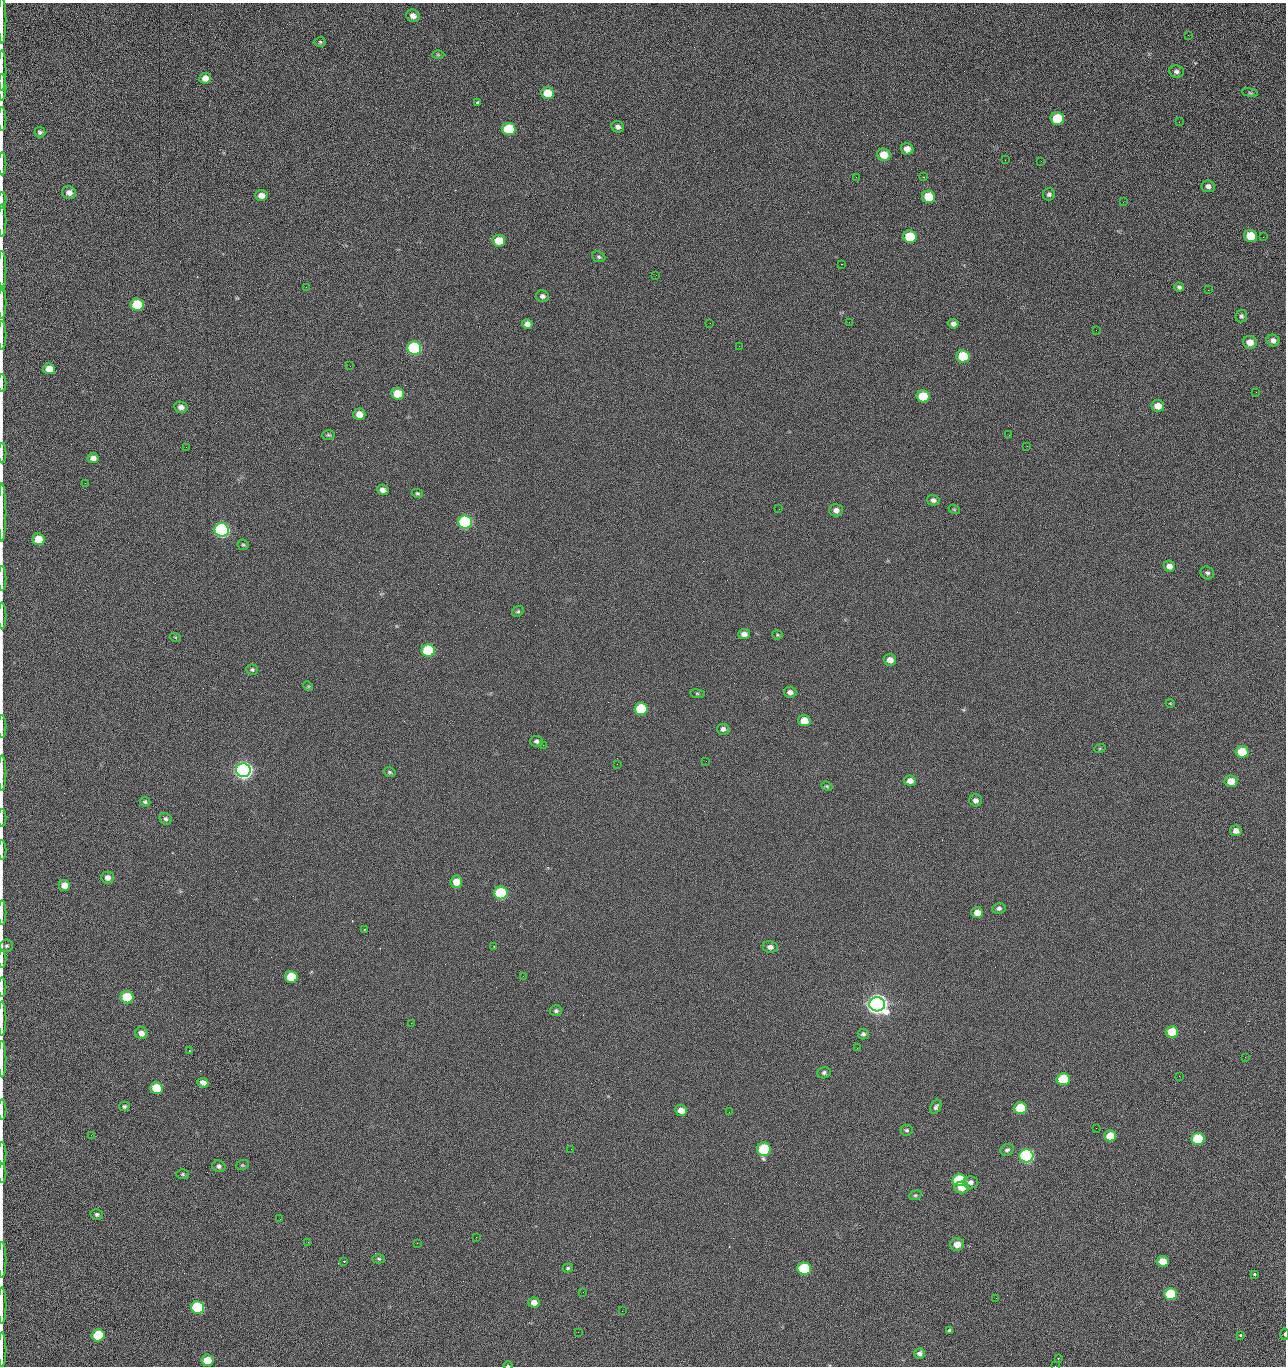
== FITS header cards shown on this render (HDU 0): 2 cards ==
NAXIS1  =                 1284 /fastest changing axis
NAXIS2  =                 1364 /next to fastest changing axis

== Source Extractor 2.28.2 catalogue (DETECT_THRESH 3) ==
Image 1284 x 1364 px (HDU 0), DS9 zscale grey, 1 PNG px = 1 image px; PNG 1288 x 1368 px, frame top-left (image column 1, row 1364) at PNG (2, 3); each listed source drawn as its Kron ellipse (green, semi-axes under 4 px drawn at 4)
Background 125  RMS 14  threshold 43.5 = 3 sigma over >= 5 px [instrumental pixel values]
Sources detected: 210; all 210 listed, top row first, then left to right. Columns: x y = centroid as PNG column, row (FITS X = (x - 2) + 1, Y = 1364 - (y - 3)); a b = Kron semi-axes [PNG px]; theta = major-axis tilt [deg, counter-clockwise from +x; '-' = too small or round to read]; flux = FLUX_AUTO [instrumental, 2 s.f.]
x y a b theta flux
413 16 7 6 - 5.1e+03
2 20 23 2 90 3.9e+03
1188 35 2 2 - 1.2e+03
320 42 6 5 - 1.5e+03
438 55 6 4 -1 1.4e+03
2 70 20 2 90 3.9e+03
1176 71 7 6 - 2.9e+03
205 78 6 5 - 8.0e+03
2 87 13 2 90 2.6e+03
548 93 6 6 - 2.2e+04
1250 93 8 4 -8 1.3e+03
478 102 4 3 - 2.2e+03
1057 118 7 6 - 4.3e+04
2 119 12 2 90 1.5e+03
1179 122 2 2 - 1.3e+03
618 127 6 5 - 3.8e+03
509 129 7 6 - 5.3e+04
40 132 5 5 - 2.2e+03
907 149 6 6 - 6.6e+03
884 155 7 6 - 1.6e+04
1005 160 2 2 - 1.3e+03
1041 161 2 2 - 1.8e+03
2 164 11 2 90 1.6e+03
856 177 2 2 - 2.4e+03
923 177 2 2 - 3.0e+04
1208 186 7 6 - 3.8e+03
69 193 7 6 - 5.5e+03
1049 194 6 6 - 2.6e+03
261 195 6 5 - 5.9e+03
929 197 6 6 - 2.8e+04
2 201 8 2 90 1.2e+03
1123 202 3 2 - 9.1e+02
2 220 16 2 90 2.8e+03
1251 236 6 6 - 2.4e+04
910 237 7 6 - 4.1e+04
1263 237 3 2 - 8.4e+02
499 241 6 6 - 1.9e+04
599 257 6 5 - 1.8e+03
841 264 2 2 - 2.7e+04
2 270 20 2 90 3.6e+03
656 275 2 2 - 6.3e+02
306 287 3 2 - 7.2e+02
1179 287 5 4 - 2.4e+03
1208 290 2 2 - 6.8e+02
542 296 6 6 - 3.2e+03
2 303 16 2 90 2.8e+03
137 304 6 6 - 5.1e+04
1241 316 6 6 - 2.2e+03
849 322 3 2 - 7.7e+02
710 323 2 2 - 3.4e+03
527 324 5 5 - 4.9e+03
953 324 5 4 - 3.8e+03
1096 330 2 2 - 5.6e+02
2 335 14 2 90 2.6e+03
1273 341 6 6 - 4.4e+03
1250 342 7 6 - 9.9e+03
739 346 2 2 - 4.4e+02
414 348 7 6 - 1.6e+05
963 356 7 6 - 3.9e+04
350 366 2 2 - 2.4e+03
49 369 6 5 - 1.1e+04
2 383 9 2 90 1.2e+03
1256 392 2 2 - 1.0e+03
397 394 6 6 - 2.0e+04
923 396 6 6 - 3.3e+04
1158 406 6 6 - 9.8e+03
181 407 7 5 -9 4.6e+03
359 414 6 6 - 9.3e+03
328 435 6 5 - 1.5e+03
1009 435 3 2 - 1.5e+03
1027 446 2 2 - 5.5e+02
186 447 2 2 - 2.9e+03
2 453 10 2 90 1.7e+03
93 458 5 5 - 5.6e+03
85 483 2 2 - 9.5e+02
383 490 6 5 - 4.9e+03
417 493 5 4 - 1.4e+03
933 500 6 5 - 3.3e+03
779 509 2 2 - 4.9e+02
954 509 6 3 -20 1.1e+03
836 510 7 6 - 4.9e+03
2 512 29 2 90 5.0e+03
465 522 7 6 - 2.0e+05
222 530 7 6 - 3.2e+05
38 539 6 6 - 1.9e+04
243 545 5 5 - 1.5e+03
1169 566 6 5 - 5.1e+03
1207 573 7 6 - 2.3e+03
2 579 12 2 90 2.1e+03
518 611 6 5 - 1.5e+03
2 616 13 2 90 1.7e+03
744 634 6 5 - 5.3e+03
777 635 5 4 - 1.2e+03
175 637 5 3 - 9.7e+02
428 650 7 6 - 8.9e+04
890 660 6 5 - 7.3e+03
252 670 6 5 - 1.9e+03
308 686 5 4 - 1.1e+03
790 692 6 5 - 4.1e+03
697 694 7 4 -8 1.4e+03
1170 703 4 3 - 6.7e+02
641 709 6 6 - 5.6e+04
804 721 6 5 - 1.4e+04
2 726 11 2 90 1.7e+03
723 729 6 5 - 3.6e+03
537 741 6 5 - 2.5e+03
543 745 2 2 - 3.5e+03
1100 748 6 3 19 1.1e+03
1242 752 6 6 - 2.7e+04
706 761 2 2 - 2.2e+03
617 764 2 2 - 2.6e+03
243 770 7 7 - 7.3e+05
389 772 6 4 -15 1.5e+03
2 773 18 2 90 2.6e+03
910 781 6 5 - 5.7e+03
1231 781 6 6 - 1.3e+04
827 786 6 4 -21 1.2e+03
976 800 6 6 - 4.0e+03
145 802 5 4 - 1.8e+03
2 818 9 2 90 1.4e+03
166 819 6 5 - 2.3e+03
1236 831 6 5 - 5.8e+03
2 850 10 2 90 1.6e+03
107 877 6 6 - 5.3e+03
456 882 6 6 - 1.3e+04
64 885 6 5 - 9.6e+03
501 893 7 6 - 1.2e+05
999 908 6 5 - 2.9e+03
2 913 12 2 90 2.0e+03
977 913 6 5 - 9.0e+03
365 929 2 2 - 7.2e+02
6 946 6 6 - 2.1e+03
494 946 2 2 - 5.9e+02
770 947 7 6 - 3.7e+03
2 959 8 2 90 1.5e+03
523 976 2 2 - 2.1e+03
291 977 6 6 - 3.3e+04
2 987 9 2 90 1.5e+03
127 997 6 6 - 5.2e+04
877 1004 8 7 - 1.3e+06
556 1011 6 5 - 2.1e+03
2 1018 17 2 90 2.8e+03
411 1023 2 2 - 5.4e+03
1172 1032 6 6 - 2.8e+04
141 1033 6 6 - 6.2e+03
863 1034 5 5 - 2.4e+03
857 1048 2 2 - 1.4e+03
189 1050 2 2 - 7.2e+02
1245 1057 2 2 - 1.9e+03
2 1059 18 2 90 3.3e+03
824 1073 6 5 - 2.3e+03
1179 1076 2 2 - 2.7e+03
1063 1079 6 6 - 4.7e+04
203 1083 5 4 - 5.5e+03
156 1088 6 6 - 3.0e+04
124 1106 5 4 - 1.8e+03
936 1107 8 5 60 2.7e+03
1020 1108 6 6 - 4.4e+04
2 1109 10 2 90 1.6e+03
681 1110 6 5 - 8.7e+03
729 1112 2 2 - 9.2e+02
1096 1128 2 2 - 3.7e+02
907 1130 6 5 - 1.8e+03
91 1135 2 2 - 2.6e+03
1110 1136 6 5 - 1.6e+04
1198 1139 6 6 - 5.8e+04
571 1149 2 2 - 9.1e+02
764 1149 7 7 - 7.9e+04
1007 1150 7 5 30 2.5e+03
2 1154 11 2 90 1.6e+03
1026 1156 7 6 - 2.8e+05
242 1165 6 5 - 1.3e+03
219 1166 7 6 - 2.7e+03
2 1173 10 2 90 1.6e+03
183 1174 6 5 - 1.4e+03
959 1180 7 6 - 8.4e+04
971 1182 7 6 - 3.9e+03
961 1187 7 6 - 1.0e+04
915 1195 6 4 21 1.5e+03
97 1214 6 5 - 2.3e+03
280 1219 2 2 - 2.1e+03
476 1237 2 2 - 1.7e+04
308 1242 3 2 - 2.0e+03
417 1243 2 2 - 5.5e+03
957 1244 7 6 - 9.0e+03
379 1259 6 4 -2 1.5e+03
2 1260 18 2 90 3.0e+03
344 1261 2 2 - 6.0e+02
1163 1261 6 5 - 1.3e+04
568 1268 5 4 - 1.5e+03
804 1268 7 6 - 8.0e+04
1254 1274 3 3 - 3.6e+03
583 1292 2 2 - 3.9e+02
1170 1294 6 6 - 4.6e+04
996 1298 2 2 - 2.8e+03
534 1303 5 5 - 7.3e+03
2 1306 18 2 90 2.2e+03
197 1307 7 6 - 9.9e+04
622 1311 2 2 - 7.3e+02
950 1331 4 3 - 1.7e+03
578 1332 2 2 - 3.4e+03
1285 1334 5 3 - 1.2e+03
98 1335 6 6 - 5.3e+04
1240 1335 3 3 - 2.3e+03
2 1350 17 2 90 3.0e+03
920 1353 5 5 - 3.4e+03
1058 1358 3 2 - 5.4e+02
207 1360 6 5 - 1.8e+04
508 1366 4 3 - 9.3e+02
1055 1366 2 2 - 2.2e+03
At the frame edge (FLAGS 8, measured only in part): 33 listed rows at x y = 2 20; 2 70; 2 87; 2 119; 2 164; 2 201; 2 220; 2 270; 2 303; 2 335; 2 383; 2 453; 2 512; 2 579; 2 616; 2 726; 2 773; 2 818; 2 850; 2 913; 2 959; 2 987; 2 1018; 2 1059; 2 1109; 2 1154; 2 1173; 2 1260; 2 1306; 1285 1334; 2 1350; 508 1366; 1055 1366

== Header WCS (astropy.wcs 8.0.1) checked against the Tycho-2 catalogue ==
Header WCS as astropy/WCSLIB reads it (CRVAL/CRPIX/CD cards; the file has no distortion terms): RA---TAN/DEC--TAN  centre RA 15:41:40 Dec +51:59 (235.42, +51.99 deg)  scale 1.26 arcsec/px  FOV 26.9' x 28.5'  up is +92 deg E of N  parity flipped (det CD > 0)
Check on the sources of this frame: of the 60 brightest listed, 10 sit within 2.0 arcsec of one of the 11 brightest Tycho-2 stars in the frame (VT <= 12.29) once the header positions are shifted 0.44 arcsec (0.24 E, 0.37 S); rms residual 0.73 arcsec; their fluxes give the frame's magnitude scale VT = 24.51 - 2.5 log10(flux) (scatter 0.29 mag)
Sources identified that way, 10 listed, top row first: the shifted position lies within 2.0 arcsec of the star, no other Tycho-2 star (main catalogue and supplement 1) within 4.0 arcsec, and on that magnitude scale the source's flux lands within +1.5 / -3 mag of the star's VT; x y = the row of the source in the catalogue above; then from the Tycho-2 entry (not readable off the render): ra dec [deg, ICRS J2000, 3 dp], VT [Tycho-2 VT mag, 2 dp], TYC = Tycho-2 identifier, HIP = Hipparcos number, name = IAU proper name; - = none
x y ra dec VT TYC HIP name
414 348 235.614 +52.064 11.61 3489-1132-1 - -
465 522 235.514 +52.049 11.19 3489-1407-1 - -
222 530 235.515 +52.133 11.12 3489-1380-1 - -
243 770 235.378 +52.130 9.31 3489-1322-1 76850 -
501 893 235.303 +52.042 11.52 3489-958-1 - -
877 1004 235.232 +51.912 9.59 3489-824-1 - -
1026 1156 235.143 +51.862 10.97 3489-1016-1 - -
959 1180 235.131 +51.886 12.29 3489-908-1 - -
804 1268 235.084 +51.941 11.45 3489-1346-1 - -
197 1307 235.075 +52.152 11.74 3489-912-1 - -